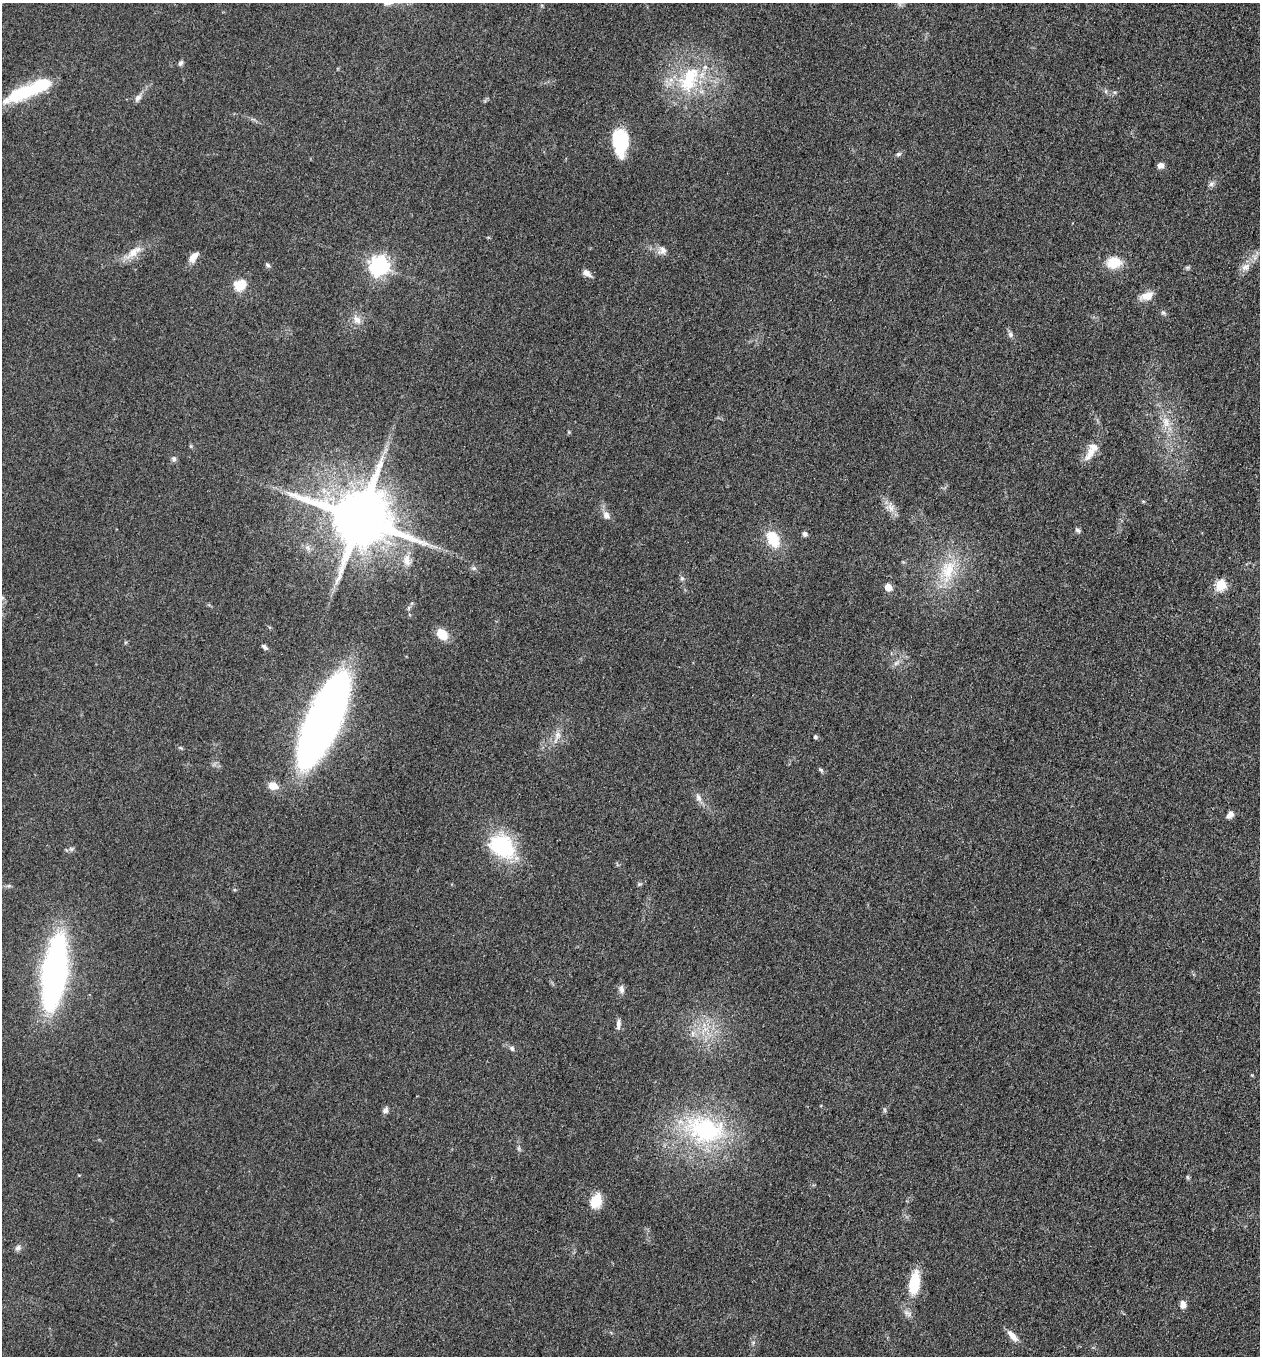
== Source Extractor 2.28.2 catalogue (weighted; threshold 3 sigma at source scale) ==
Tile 6 of 4 x 4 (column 2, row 2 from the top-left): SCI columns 1455-2712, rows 2724-4077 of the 5506 x 5462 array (HDU 1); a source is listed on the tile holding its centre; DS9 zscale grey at full resolution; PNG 1262 x 1358 px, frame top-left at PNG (2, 3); no overlay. Nothing masked; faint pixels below the display range render black.
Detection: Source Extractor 2.28.2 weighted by HDU 2 'WHT'; one run over the whole footprint, this tile lists its part. Background 0.0602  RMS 0.0063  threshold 0.0282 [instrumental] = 3 sigma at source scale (4.5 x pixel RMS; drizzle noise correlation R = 1.50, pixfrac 1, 0.05/0.05 arcsec/px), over >= 5 px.
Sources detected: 72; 4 inside a brighter listed object's ellipse — not listed separately; the other 68 listed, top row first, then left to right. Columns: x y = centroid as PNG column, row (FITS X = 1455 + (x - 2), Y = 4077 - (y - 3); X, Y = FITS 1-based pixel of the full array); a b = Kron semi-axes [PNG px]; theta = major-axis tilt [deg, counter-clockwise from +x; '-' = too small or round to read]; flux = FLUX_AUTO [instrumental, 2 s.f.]
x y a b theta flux
180 63 7 5 63 1.5
689 79 44 25 65 45
1106 91 6 4 72 0.94
25 92 51 15 23 37
138 98 10 7 46 2.6
620 140 26 14 89 35
898 154 7 5 27 1.4
1161 165 7 6 - 3.2
1211 184 9 7 32 1.9
662 250 12 11 - 3.9
134 252 26 10 39 8.7
193 257 15 8 53 4.8
1114 262 13 10 6 17
267 265 7 5 -51 1.3
379 266 7 7 - 300
1246 267 13 9 33 4.4
587 273 13 7 -42 3.2
240 285 9 8 - 17
1147 296 18 10 19 6.7
1163 313 8 5 -33 1.2
357 320 13 9 -48 4.7
1010 335 8 6 -51 1.9
1166 422 17 9 -75 7.7
1091 452 15 12 -80 5.7
174 459 7 6 - 1.5
1143 501 5 3 - 0.65
891 507 14 8 -62 5
606 515 10 7 -49 3.6
359 518 17 15 -33 6000
1078 530 8 5 -43 1.4
805 534 7 6 - 1.6
773 539 20 12 -65 18
308 548 9 5 -32 2.1
407 560 17 10 -84 6.5
474 568 6 5 - 1.2
948 570 36 19 77 26
682 578 6 5 - 1.2
1221 585 6 5 - 44
888 587 5 5 - 11
2 598 7 4 -1 1.2
442 634 11 8 -40 12
265 647 8 5 -42 1.7
896 663 8 5 45 1.9
323 720 68 20 66 730
557 736 14 8 72 4.7
815 737 5 5 - 1.1
181 748 6 4 -18 0.81
821 770 8 4 -36 1.1
273 786 11 9 -9 6.4
698 798 13 7 -68 3.3
1230 815 8 6 54 3.6
502 846 36 26 -39 44
639 884 6 4 43 0.89
9 886 7 4 -17 1
54 973 43 14 82 340
621 989 12 7 -85 2.7
618 1024 14 5 84 2.6
693 1033 9 4 -81 2
512 1048 7 6 - 1.6
385 1110 8 7 - 2.1
885 1110 6 4 -89 0.98
705 1130 60 39 -14 87
1187 1177 6 4 -88 0.89
596 1201 15 11 67 13
18 1248 8 7 - 2.1
914 1283 26 11 81 22
1183 1304 9 7 89 3.7
1012 1335 18 7 -48 5
Isophote crosses this tile's border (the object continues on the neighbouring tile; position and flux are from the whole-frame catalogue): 1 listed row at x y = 2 598